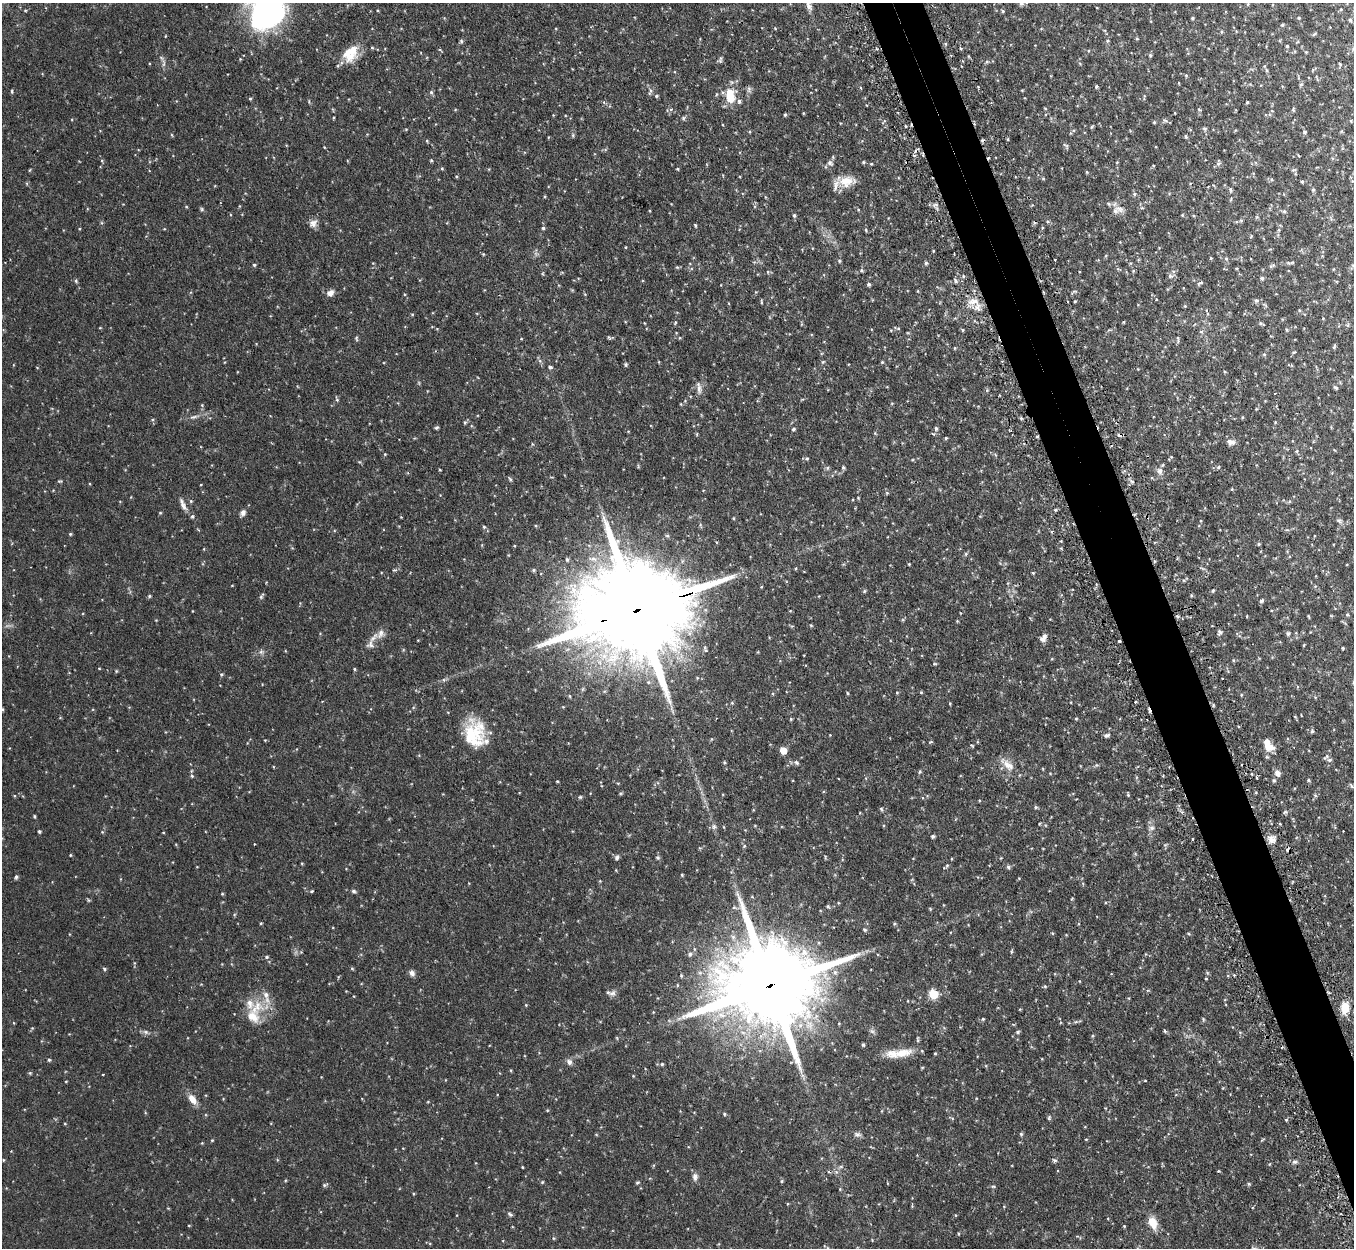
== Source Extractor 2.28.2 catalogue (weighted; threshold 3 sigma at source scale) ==
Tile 6 of 4 x 4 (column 2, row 2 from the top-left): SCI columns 1392-2743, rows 2669-3914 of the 5485 x 5464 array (HDU 1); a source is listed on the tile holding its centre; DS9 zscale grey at full resolution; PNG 1356 x 1250 px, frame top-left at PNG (2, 3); no overlay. Shown black and unused: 4% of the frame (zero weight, under 2 of 3 exposures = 4% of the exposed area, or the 3 px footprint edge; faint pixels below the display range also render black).
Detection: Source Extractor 2.28.2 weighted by HDU 2 'WHT'; one run over the whole footprint, this tile lists its part. Background 0.0971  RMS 0.0069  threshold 0.0311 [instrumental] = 3 sigma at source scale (4.5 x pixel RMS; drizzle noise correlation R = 1.50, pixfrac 1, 0.05/0.05 arcsec/px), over >= 5 px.
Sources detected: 338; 2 too faint to see at this stretch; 7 cosmic-ray / hot-pixel residue — not listed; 12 inside a brighter listed object's ellipse — not listed separately; the other 317 listed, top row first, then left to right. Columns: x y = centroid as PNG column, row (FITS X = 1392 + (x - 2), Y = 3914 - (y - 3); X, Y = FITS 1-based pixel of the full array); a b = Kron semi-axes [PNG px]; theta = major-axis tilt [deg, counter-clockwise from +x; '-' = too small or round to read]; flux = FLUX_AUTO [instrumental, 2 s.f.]
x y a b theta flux
1021 3 6 5 - 1.4
1341 9 5 4 - 0.71
1002 11 5 4 - 0.82
266 12 36 30 62 150
1192 18 4 4 - 0.78
1299 18 4 4 - 0.72
1350 20 7 4 -59 0.91
1282 25 4 4 - 0.79
775 28 5 3 - 0.49
1221 32 5 3 - 0.72
1314 34 6 4 44 0.84
1137 38 4 4 - 0.73
461 41 5 5 - 1
1107 41 5 4 - 0.85
1287 46 4 4 - 0.77
372 48 4 4 - 0.67
877 49 3 2 - 0.65
1306 52 4 4 - 0.56
1150 55 5 5 - 0.94
350 56 23 14 34 11
720 60 9 5 58 1.3
1080 64 5 3 - 0.61
1340 64 5 4 - 0.69
1266 70 6 3 -70 0.89
1186 75 5 5 - 0.71
1301 84 5 5 - 0.93
1096 86 4 4 - 0.89
749 89 9 4 -82 1.5
12 92 5 3 - 0.73
431 92 5 5 - 1.1
650 92 11 5 61 1.5
656 96 5 4 - 0.83
730 96 17 10 -82 13
250 99 4 4 - 0.73
1247 102 3 2 - 0.67
1045 108 5 3 - 0.53
671 109 5 3 - 1
1199 109 5 3 - 0.61
1293 110 6 4 -83 0.74
803 113 4 3 - 0.55
1175 113 3 2 - 0.4
785 115 4 3 - 0.9
333 118 4 2 - 0.57
683 118 5 4 - 1.1
1165 120 10 4 -19 1.3
1351 121 5 3 - 0.5
1154 122 4 4 - 0.64
1092 127 5 4 - 0.66
1205 129 7 4 -7 1
1305 132 5 4 - 1
172 135 5 3 - 0.61
573 135 5 5 - 0.94
1186 137 5 4 - 0.77
1008 139 5 3 - 0.61
427 141 4 3 - 0.66
1066 145 9 3 -22 0.82
917 149 10 3 30 1.2
1299 156 4 2 - 0.54
431 160 4 3 - 0.74
102 161 5 3 - 0.66
863 162 4 3 - 0.74
830 163 8 6 -29 1.7
442 168 5 3 - 0.63
677 169 4 3 - 0.57
1293 170 7 4 0 0.89
1087 172 5 3 - 0.54
1043 178 5 4 - 0.6
846 181 20 15 9 11
1302 181 4 4 - 0.74
1230 189 5 4 - 1.2
1313 190 5 4 - 0.84
1134 194 5 5 - 1.1
765 197 5 3 - 0.5
202 209 5 5 - 0.89
1120 209 13 10 -30 4.7
1284 211 5 5 - 0.95
794 215 5 4 - 1.1
1182 215 4 4 - 0.56
1241 221 5 3 - 0.71
313 223 12 10 34 3.4
695 225 4 3 - 0.71
543 228 4 4 - 0.92
866 230 5 3 - 0.63
1279 230 6 4 89 0.98
483 254 5 4 - 0.62
1106 256 5 3 - 0.58
1211 258 4 3 - 0.57
1226 258 6 4 -2 0.77
1055 260 3 2 - 1.2
839 261 5 4 - 0.77
926 263 5 4 - 1
1289 263 7 5 0 1
254 265 4 4 - 0.84
1272 266 9 4 23 1.2
862 270 6 4 -39 0.89
1133 271 5 4 - 0.62
963 276 5 3 - 0.65
1170 276 7 6 - 1.7
1262 278 5 4 - 1.1
76 281 5 4 - 0.78
956 281 6 4 -89 1.1
1200 283 9 3 19 0.93
869 284 4 4 - 1.2
330 293 10 7 36 3.2
1156 299 4 2 - 0.53
973 301 19 7 9 5.8
1075 301 4 2 - 0.52
1256 301 8 5 5 1.3
761 302 7 3 -77 0.67
1123 322 3 3 - 0.52
675 323 5 3 - 0.63
1261 323 7 3 -27 0.83
898 328 5 5 - 0.86
963 330 5 3 - 0.6
1287 330 4 4 - 0.71
1201 332 6 4 1 0.84
356 338 6 4 50 0.82
609 338 6 3 -20 0.83
521 339 4 3 - 0.46
1178 339 11 4 89 1.2
1334 347 7 3 63 0.9
955 348 5 3 - 0.57
1294 352 5 3 - 0.6
1264 354 5 4 - 0.8
882 362 5 4 - 0.69
625 365 4 4 - 1
550 367 5 4 - 1.2
1225 372 3 3 - 0.63
699 388 17 6 -82 3.2
1336 388 6 4 -42 1.2
1275 393 3 2 - 0.42
337 400 5 4 - 0.8
194 417 12 4 10 2
1021 418 4 4 - 0.86
465 422 5 4 - 0.86
1275 422 5 3 - 0.51
436 428 4 4 - 0.97
936 428 6 4 -88 1.3
793 429 5 4 - 1
1119 435 5 4 - 2.3
946 438 4 3 - 0.77
1231 442 10 6 -2 3.3
1297 451 5 4 - 0.83
385 454 4 3 - 0.57
807 458 5 4 - 0.81
912 460 4 3 - 0.53
1218 467 6 4 46 0.84
827 468 6 5 - 1
843 468 5 4 - 0.95
440 470 4 2 - 0.51
1160 471 10 8 -79 3.1
510 479 7 4 -58 1
60 481 6 4 9 0.76
1132 481 6 4 -2 1.1
887 493 5 4 - 0.7
191 501 5 5 - 0.81
183 506 14 6 -56 3.4
160 513 5 3 - 0.56
243 513 9 6 65 2.3
192 516 6 4 88 1.1
1339 520 6 4 -1 1.1
484 527 5 4 - 0.94
1052 531 4 3 - 0.71
70 534 4 3 - 0.75
1259 544 4 3 - 0.93
966 554 6 4 88 0.84
567 559 5 4 - 1
593 559 11 7 -12 4
909 564 3 3 - 0.53
534 570 5 4 - 0.84
1033 573 4 4 - 0.66
232 585 4 2 - 0.42
864 591 5 4 - 0.8
1213 591 5 4 - 0.87
1192 595 4 3 - 0.71
149 596 5 4 - 0.85
261 596 9 4 56 1.1
1261 601 6 5 - 1.2
638 610 55 22 17 22000
1347 615 5 4 - 0.78
1247 616 3 2 - 0.44
1308 616 6 2 -71 0.55
957 621 4 4 - 0.52
811 625 4 4 - 0.66
1220 632 7 6 - 1.4
1288 633 5 5 - 1.3
380 634 14 8 66 4
1043 638 10 7 56 3
1119 641 3 3 - 2.1
370 644 11 8 -73 2.9
1304 645 4 3 - 0.56
1343 648 3 3 - 0.65
261 652 6 6 - 1.5
1233 660 5 3 - 0.61
935 664 5 3 - 0.61
354 669 4 4 - 0.71
221 674 5 4 - 0.8
444 680 6 3 -71 0.81
897 692 5 3 - 0.57
921 692 4 4 - 0.6
847 693 5 3 - 0.6
1241 695 5 3 - 0.54
1135 702 3 3 - 0.88
2 709 4 3 - 0.74
1295 717 4 3 - 0.49
1076 718 4 3 - 0.65
791 719 4 4 - 0.69
1312 731 6 5 - 1.1
1107 735 7 5 24 1.5
471 736 37 25 86 29
931 742 5 3 - 0.6
1270 747 14 9 1 5.7
783 750 5 5 - 9.6
1329 760 6 5 - 1.3
724 762 4 3 - 0.75
796 762 8 6 -34 1.8
1007 764 24 9 -40 6.9
920 772 5 4 - 0.94
1278 773 8 7 - 2.7
192 776 5 4 - 0.87
1257 778 4 3 - 0.83
1274 780 5 4 - 1
1309 780 4 3 - 0.84
557 781 3 2 - 0.61
1352 786 6 4 -69 0.85
1128 795 5 4 - 0.78
1315 795 5 4 - 0.77
580 797 5 5 - 0.82
1035 807 5 3 - 0.79
881 809 6 5 - 0.9
1285 812 6 5 - 0.95
34 816 4 3 - 0.71
714 827 8 6 -90 1.7
1152 828 8 6 0 1.8
39 831 4 3 - 1
933 836 4 4 - 1.1
1192 839 3 2 - 1.4
1271 839 10 8 -41 3.9
1165 845 6 3 18 0.67
1043 849 3 2 - 0.39
70 855 4 3 - 0.5
617 858 6 5 - 1.6
658 858 6 5 - 1.1
947 865 6 4 2 0.83
1008 867 6 5 - 1.1
682 875 4 4 - 0.61
16 877 5 3 - 1.3
312 891 3 3 - 1.1
353 891 6 4 -16 1.2
222 894 4 4 - 0.59
88 900 6 3 -71 0.68
828 906 5 4 - 0.88
261 923 4 3 - 0.52
894 924 5 4 - 0.8
865 930 5 4 - 1.1
1052 933 5 3 - 0.58
1011 952 5 3 - 0.7
690 954 6 5 - 1.5
267 957 5 4 - 0.88
352 968 5 3 - 0.67
104 969 5 4 - 0.96
412 973 8 6 -48 2.3
1206 979 3 2 - 0.42
770 985 37 20 17 15000
1045 986 5 4 - 0.77
612 993 11 6 -3 2.3
933 994 5 5 - 36
526 1005 4 3 - 0.55
256 1007 26 17 47 17
1345 1008 14 9 86 9.1
983 1019 5 4 - 0.77
1203 1019 6 3 -72 0.69
1076 1022 6 4 -17 0.88
1165 1031 5 3 - 0.71
146 1032 7 6 - 1.7
1018 1032 6 4 24 0.98
863 1045 4 3 - 0.92
903 1053 28 11 10 11
935 1053 4 3 - 0.59
49 1060 4 4 - 0.85
569 1062 8 7 - 2.5
662 1064 4 4 - 0.89
922 1067 5 3 - 0.56
30 1073 5 4 - 0.8
103 1074 3 3 - 1
633 1076 4 3 - 0.49
66 1081 4 2 - 0.45
192 1099 13 7 -52 6.5
724 1114 4 3 - 0.74
952 1118 6 4 -19 0.73
1049 1118 6 4 84 0.84
1286 1120 4 4 - 0.58
857 1134 10 6 -22 1.9
1021 1134 5 4 - 0.84
1086 1139 4 2 - 0.43
212 1140 5 3 - 0.55
202 1143 3 3 - 0.55
3 1160 4 4 - 0.62
1054 1160 6 5 - 1.2
1294 1162 7 5 14 1.5
522 1167 3 2 - 0.47
1218 1171 3 3 - 0.56
695 1177 11 7 -86 2.6
782 1181 5 4 - 0.81
542 1182 5 4 - 0.67
637 1183 5 4 - 0.75
1249 1184 4 4 - 0.81
324 1185 6 4 27 1
993 1186 6 4 -1 0.79
510 1214 7 4 -37 1.2
1153 1223 15 9 -64 8.5
189 1225 4 3 - 0.5
1124 1226 4 3 - 0.63
958 1233 4 3 - 0.67
1077 1236 5 4 - 0.85
553 1238 5 3 - 0.59
827 1248 6 3 -71 0.79
Overlapping masked pixels (flux is a lower limit): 4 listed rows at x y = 1119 435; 638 610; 1119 641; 770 985
Isophote crosses this tile's border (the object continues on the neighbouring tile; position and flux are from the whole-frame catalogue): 4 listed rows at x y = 1021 3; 266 12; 2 709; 827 1248
Unlisted compact peaks at least as high as the median listed source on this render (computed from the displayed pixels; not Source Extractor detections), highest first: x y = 744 846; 1056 510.